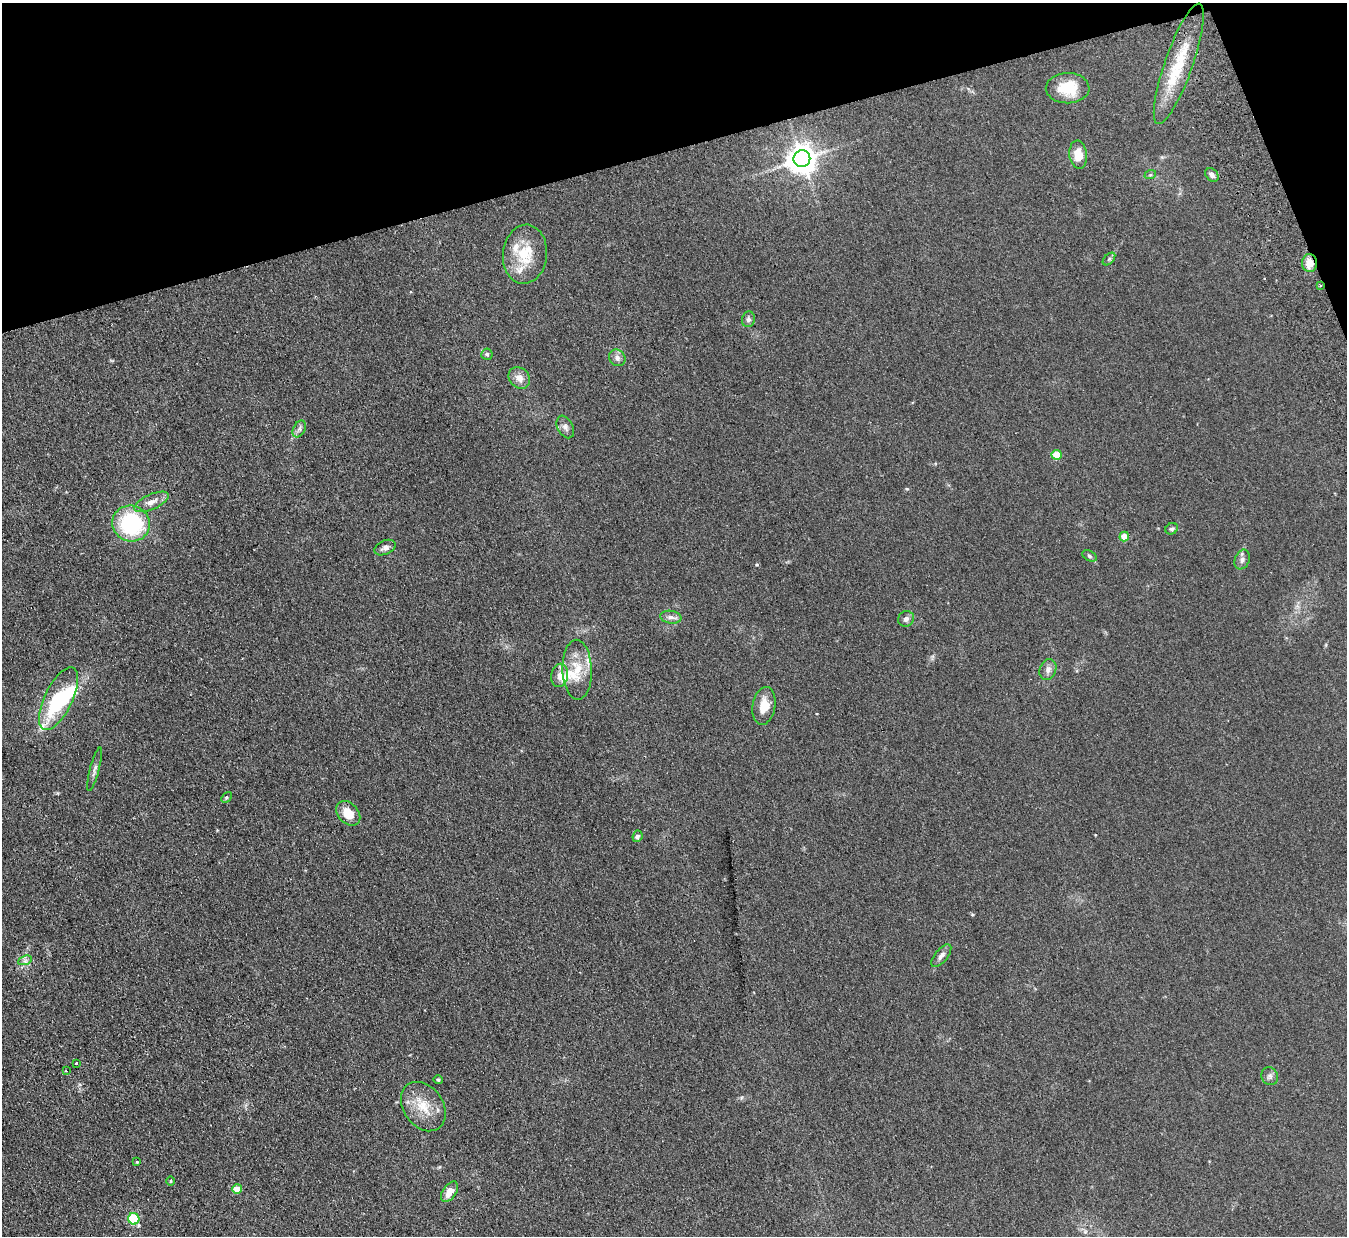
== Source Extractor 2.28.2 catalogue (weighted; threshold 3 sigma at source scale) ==
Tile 3 of 4 x 4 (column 3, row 1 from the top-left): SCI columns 2747-4091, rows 3876-5109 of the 5492 x 5407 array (HDU 1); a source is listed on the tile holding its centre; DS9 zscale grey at full resolution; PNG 1349 x 1238 px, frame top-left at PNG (2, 3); each listed source drawn as its Kron ellipse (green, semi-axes under 4 px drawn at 4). Shown black and unused: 14% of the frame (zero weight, under 2 of 3 exposures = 3% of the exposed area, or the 3 px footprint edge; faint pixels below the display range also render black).
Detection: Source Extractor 2.28.2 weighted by HDU 2 'WHT'; one run over the whole footprint, this tile lists its part. Background 0.101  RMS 0.011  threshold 0.0517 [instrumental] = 3 sigma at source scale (4.5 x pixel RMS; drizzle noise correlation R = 1.50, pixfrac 1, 0.05/0.05 arcsec/px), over >= 5 px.
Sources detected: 55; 1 inside a brighter object's white glare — neither listed nor drawn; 7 inside a brighter listed object's ellipse — not listed separately; the other 47 listed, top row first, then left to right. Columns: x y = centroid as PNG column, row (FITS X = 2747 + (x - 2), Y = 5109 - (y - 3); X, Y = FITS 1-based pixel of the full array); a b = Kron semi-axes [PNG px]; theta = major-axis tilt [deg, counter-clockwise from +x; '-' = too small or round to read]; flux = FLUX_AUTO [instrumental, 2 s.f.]
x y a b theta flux
1179 64 63 14 71 49
1068 88 22 15 1 32
1078 155 14 8 -84 17
802 159 8 8 - 1400
1150 175 6 4 18 1.3
1212 175 8 5 -44 4.3
525 254 30 22 84 37
1109 259 7 4 45 1.8
1310 263 9 7 -87 12
1320 285 3 2 - 1.4
748 319 8 6 75 3.1
487 354 5 5 - 2.1
617 358 9 7 -49 4.7
519 378 12 9 -43 8.6
565 427 12 7 -63 4.8
299 429 9 6 61 3.4
1056 455 5 5 - 26
151 502 18 7 24 8.5
131 523 19 18 - 110
1172 529 6 5 - 2.2
1124 537 5 4 - 21
385 548 11 7 25 4.5
1089 556 8 5 -28 2.2
1242 559 10 7 69 4.3
671 617 10 6 -8 4.5
906 619 8 7 - 4.4
1048 669 10 8 68 5.4
577 670 30 14 -88 26
560 675 11 8 79 6.8
58 699 34 14 64 80
764 706 19 11 81 16
95 769 22 4 75 4.8
226 797 6 4 47 1.5
348 813 14 10 -46 17
637 836 6 5 - 3.1
941 956 14 6 51 5
25 960 7 4 19 2.7
76 1063 3 3 - 2.3
66 1071 3 2 - 0.75
1270 1076 9 8 - 3.6
438 1080 5 4 - 1.2
423 1107 27 19 -54 28
137 1162 3 3 - 1.1
171 1181 5 3 - 1.1
237 1189 5 5 - 18
450 1192 11 6 55 11
134 1219 6 5 - 71
Overlapping masked pixels (flux is a lower limit): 2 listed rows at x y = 1310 263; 1320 285